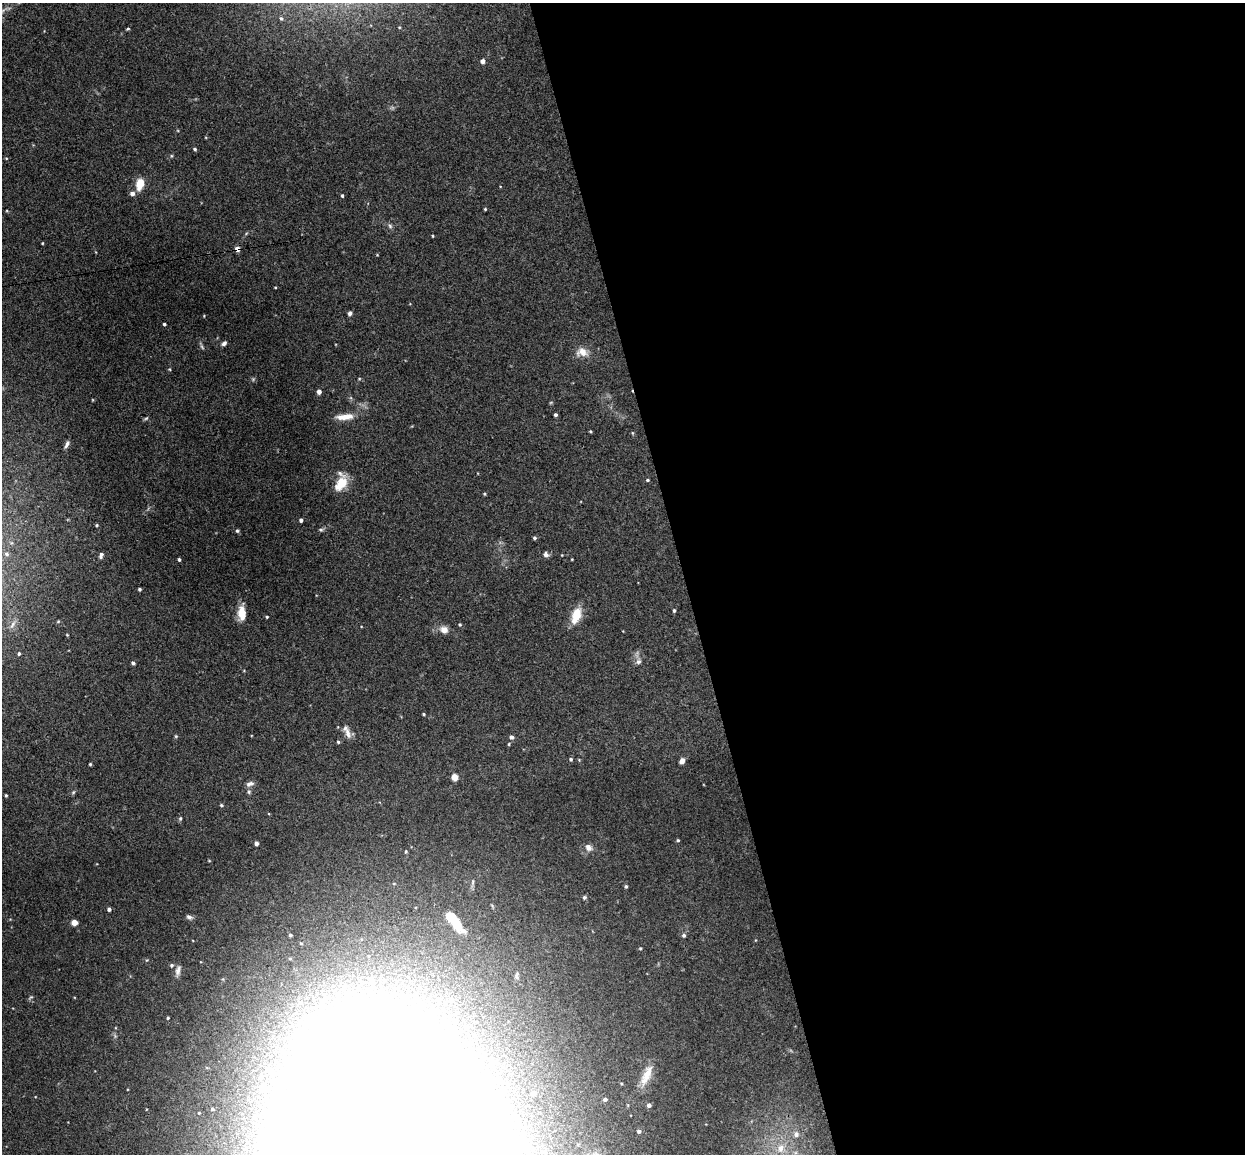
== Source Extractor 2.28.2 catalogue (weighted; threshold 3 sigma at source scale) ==
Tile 8 of 4 x 4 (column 4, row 2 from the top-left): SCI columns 3787-5029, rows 2456-3607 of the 5086 x 5029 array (HDU 1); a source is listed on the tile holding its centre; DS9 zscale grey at full resolution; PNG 1247 x 1156 px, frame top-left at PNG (2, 3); no overlay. Shown black and unused: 45% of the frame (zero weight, under 3 of 4 exposures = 5% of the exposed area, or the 3 px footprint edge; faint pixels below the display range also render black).
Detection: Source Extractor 2.28.2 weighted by HDU 2 'WHT'; one run over the whole footprint, this tile lists its part. Background 0.0427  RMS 0.0043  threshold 0.0192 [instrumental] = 3 sigma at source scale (4.5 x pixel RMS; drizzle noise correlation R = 1.50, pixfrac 1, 0.05/0.05 arcsec/px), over >= 5 px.
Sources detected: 106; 2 too faint to see at this stretch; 6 inside a brighter object's white glare — not listed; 1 inside a brighter listed object's ellipse — not listed separately; the other 97 listed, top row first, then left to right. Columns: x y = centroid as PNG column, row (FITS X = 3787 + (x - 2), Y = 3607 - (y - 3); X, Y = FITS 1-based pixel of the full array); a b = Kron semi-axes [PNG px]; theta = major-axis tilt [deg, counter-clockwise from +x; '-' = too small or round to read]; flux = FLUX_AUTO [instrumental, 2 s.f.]
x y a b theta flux
281 18 6 5 - 0.77
128 29 5 3 - 0.44
482 61 5 4 - 1.9
195 149 4 4 - 0.64
171 156 5 3 - 0.47
6 158 5 3 - 0.32
140 184 11 7 77 7.8
132 193 6 5 - 1.8
342 196 4 3 - 0.6
485 209 3 3 - 0.4
390 226 6 6 - 0.84
433 236 3 2 - 0.36
42 243 3 3 - 0.32
237 249 4 4 - 3.2
275 287 4 3 - 0.31
350 313 5 5 - 1.1
204 316 3 3 - 0.32
164 324 3 3 - 0.71
224 343 7 5 36 1.1
582 352 17 13 -7 4.5
359 378 5 3 - 0.36
319 392 4 4 - 2.3
555 415 3 3 - 0.88
344 417 23 7 4 5
146 418 7 4 24 0.58
590 431 4 3 - 0.39
632 433 5 3 - 0.41
67 444 11 5 63 1.5
647 480 4 3 - 0.57
341 484 19 11 56 8.1
484 494 4 3 - 0.44
301 520 4 3 - 1.4
97 525 4 4 - 0.52
321 530 6 5 - 0.69
237 531 5 4 - 0.65
534 538 4 3 - 0.77
6 554 6 4 -24 0.62
546 554 7 6 - 1.4
101 555 8 5 77 1.3
562 555 3 3 - 0.27
572 559 3 2 - 0.27
179 560 3 3 - 0.67
139 589 4 3 - 0.62
674 610 4 3 - 0.72
242 615 13 10 -81 5.4
576 615 16 8 72 9.6
267 617 3 3 - 0.51
58 621 4 4 - 0.39
460 624 4 4 - 0.52
444 630 9 8 - 3.3
19 654 5 4 - 0.59
638 662 8 7 - 1.4
133 663 4 3 - 0.91
424 714 4 3 - 0.41
348 733 16 7 -72 2.7
176 736 4 4 - 0.47
511 737 6 5 - 1
338 742 4 4 - 0.58
509 744 5 3 - 0.4
571 759 5 5 - 0.65
682 761 5 4 - 2.9
90 764 3 3 - 0.47
455 777 6 6 - 3.4
250 784 11 6 14 1.7
73 792 6 5 - 0.64
249 792 7 5 89 0.84
6 795 3 3 - 0.48
221 805 5 4 - 0.58
180 818 6 4 70 0.63
678 840 4 4 - 0.52
256 843 4 4 - 1.7
588 848 8 7 - 2.2
406 851 5 3 - 0.48
394 883 5 3 - 0.4
626 886 4 4 - 0.65
584 897 5 5 - 0.8
109 909 4 3 - 1.4
189 917 9 5 -26 1.1
454 921 29 9 -54 9.9
74 923 4 4 - 6.7
290 935 4 3 - 0.76
684 935 5 5 - 0.91
640 948 4 4 - 0.37
172 965 5 5 - 0.7
178 970 13 6 75 1.8
517 976 10 6 81 1.1
371 980 6 5 - 1.2
452 1000 7 6 - 1.2
168 1018 3 3 - 0.42
647 1074 25 11 70 6.8
534 1093 4 4 - 1.3
605 1099 4 4 - 0.95
649 1105 4 4 - 1.5
212 1109 3 3 - 0.46
639 1131 5 4 - 1
796 1134 8 7 - 2
781 1148 11 9 63 4.3
Overlapping masked pixels (flux is a lower limit): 1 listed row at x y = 237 249